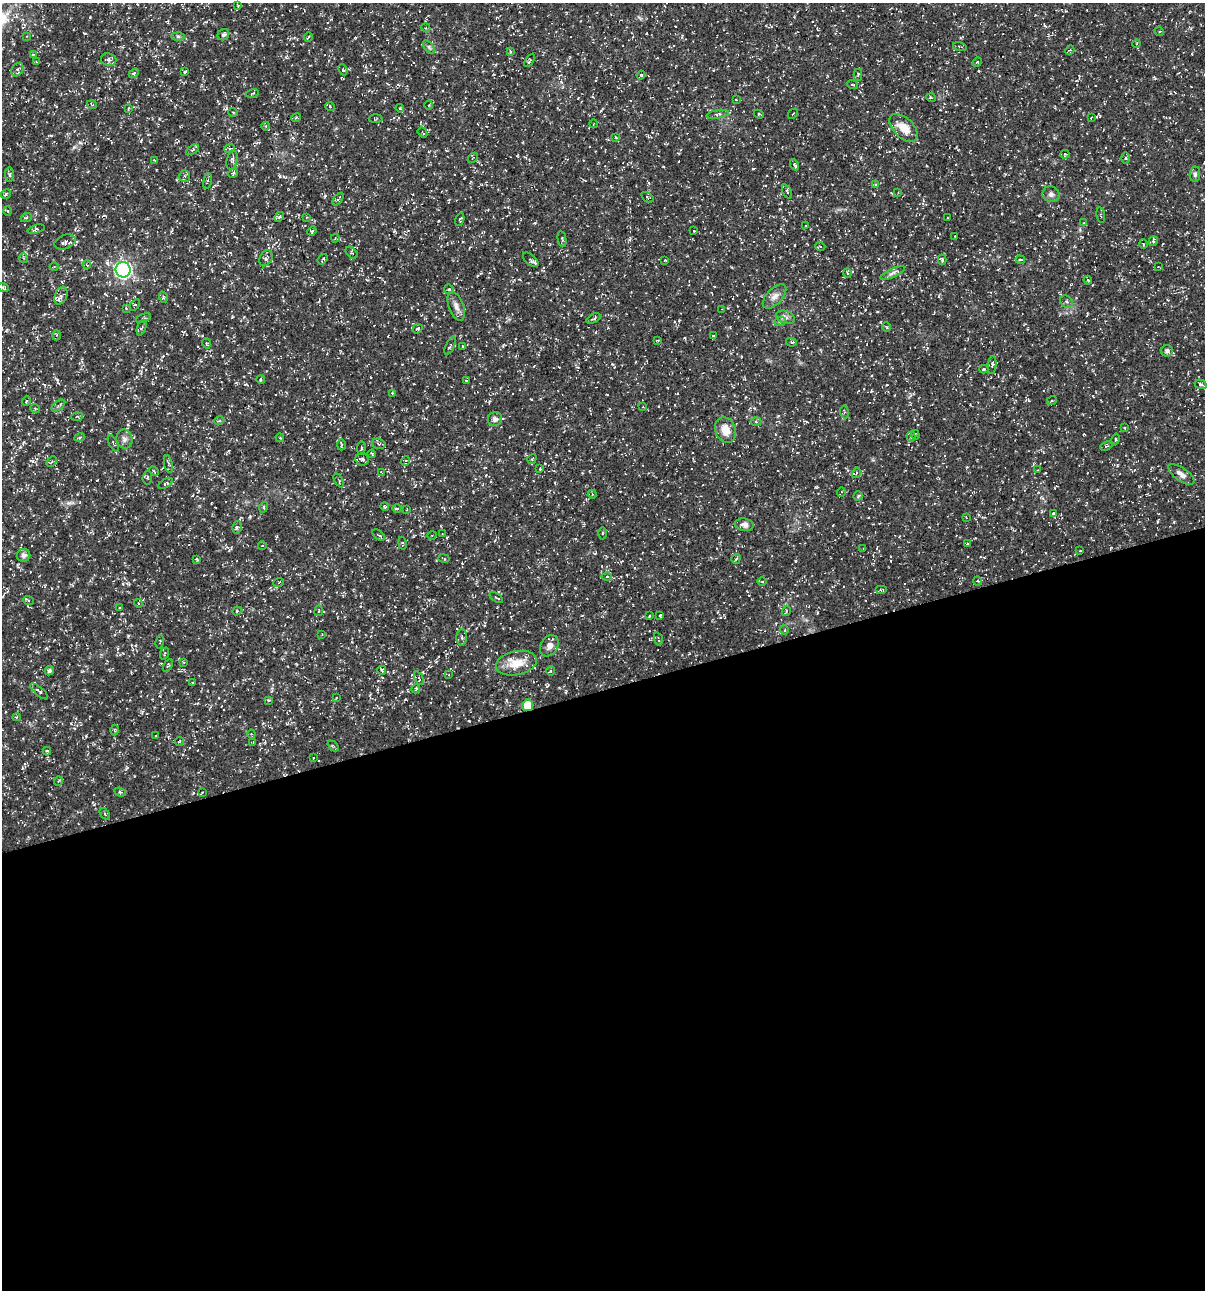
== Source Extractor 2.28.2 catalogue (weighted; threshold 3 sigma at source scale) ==
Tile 15 of 4 x 4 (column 3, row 4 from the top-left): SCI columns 2507-3709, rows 3-1290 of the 4958 x 5157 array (HDU 1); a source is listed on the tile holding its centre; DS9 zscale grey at full resolution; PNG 1207 x 1292 px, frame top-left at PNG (2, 3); each listed source drawn as its Kron ellipse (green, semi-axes under 4 px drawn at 4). Shown black and unused: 47% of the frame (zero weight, under 3 of 5 exposures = <1% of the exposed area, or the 3 px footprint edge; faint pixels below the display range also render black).
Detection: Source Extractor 2.28.2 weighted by HDU 2 'WHT'; one run over the whole footprint, this tile lists its part. Background 0.0172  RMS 0.002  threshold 0.00895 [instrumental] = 3 sigma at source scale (4.5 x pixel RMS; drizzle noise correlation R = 1.50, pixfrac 1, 0.0396/0.0396 arcsec/px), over >= 5 px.
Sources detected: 254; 14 cosmic-ray / hot-pixel residue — neither listed nor drawn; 1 inside a brighter listed object's ellipse — not listed separately; the other 239 listed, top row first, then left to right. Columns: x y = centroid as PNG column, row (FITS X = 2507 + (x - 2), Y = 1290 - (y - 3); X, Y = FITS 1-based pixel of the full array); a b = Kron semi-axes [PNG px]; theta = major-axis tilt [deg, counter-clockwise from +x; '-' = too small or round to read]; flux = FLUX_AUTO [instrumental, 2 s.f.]
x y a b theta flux
238 6 4 3 - 0.17
426 28 4 3 - 0.19
1159 31 5 3 - 0.2
223 35 6 5 - 0.38
27 36 4 2 - 0.15
178 36 6 4 -1 0.38
308 37 4 2 - 0.17
1136 44 4 3 - 0.18
429 47 8 4 -54 0.39
960 47 7 2 -15 0.21
1070 50 5 4 - 0.21
510 51 3 3 - 0.21
33 54 4 3 - 0.2
109 60 8 6 -9 0.59
529 60 7 4 58 0.3
36 62 4 4 - 0.24
977 62 5 4 - 0.27
17 70 7 5 55 0.44
343 70 6 3 -65 0.21
185 72 4 3 - 0.21
134 73 5 4 - 0.28
641 75 4 4 - 0.23
858 75 6 4 89 0.28
853 84 6 3 -20 0.24
252 93 6 2 14 0.17
931 98 5 3 - 0.22
736 100 3 3 - 0.15
92 105 5 3 - 0.18
429 105 4 3 - 0.14
330 107 5 3 - 0.16
400 108 4 3 - 0.21
128 109 3 2 - 0.17
233 112 5 3 - 0.17
718 114 11 3 10 0.43
759 114 5 4 - 0.25
793 114 6 2 45 0.14
296 118 5 3 - 0.23
1091 118 3 2 - 0.13
376 119 7 3 2 0.2
593 124 4 3 - 0.15
266 126 4 3 - 0.18
904 128 17 10 -45 3
422 132 5 3 - 0.23
615 137 4 2 - 0.14
230 148 5 3 - 0.23
192 150 7 3 32 0.31
1065 154 4 3 - 0.18
473 158 6 2 45 0.15
1125 158 6 4 90 0.34
154 160 3 2 - 0.14
232 160 9 5 74 0.51
794 165 6 3 -61 0.4
233 173 5 4 - 0.31
1195 174 7 5 82 0.45
9 175 7 4 -85 0.36
185 176 6 5 - 0.35
207 181 8 3 77 0.26
876 185 4 3 - 0.27
787 192 7 3 -63 0.23
898 193 4 3 - 0.19
6 194 5 4 - 0.33
1051 194 8 7 - 0.65
647 197 7 3 -35 0.21
338 199 7 4 51 0.35
8 211 5 3 - 0.2
1101 215 8 2 -80 0.21
279 217 5 4 - 0.29
306 217 3 2 - 0.13
26 218 6 3 19 0.23
948 218 3 2 - 0.12
460 220 6 3 69 0.24
1084 223 4 4 - 0.19
806 226 4 3 - 0.13
36 229 9 4 18 0.34
312 231 5 4 - 0.24
694 231 3 2 - 0.12
955 236 2 2 - 0.13
335 238 4 3 - 0.19
562 239 8 3 -80 0.26
1153 241 5 4 - 0.33
65 242 11 7 21 0.71
1143 244 5 3 - 0.18
820 246 5 3 - 0.19
352 253 7 5 -46 0.32
24 258 5 3 - 0.2
266 258 8 6 63 0.49
323 259 6 3 53 0.23
1020 259 5 3 - 0.23
531 260 9 5 -42 0.51
665 260 3 3 - 0.14
942 260 5 3 - 0.34
87 265 4 3 - 0.17
54 267 4 3 - 0.15
1158 267 4 3 - 0.13
123 270 7 7 - 53
848 273 5 3 - 0.18
893 273 13 4 24 0.65
1088 280 4 3 - 0.21
3 287 6 3 -19 0.26
449 289 5 4 - 0.35
61 296 9 6 67 0.69
774 296 15 8 47 1.3
163 297 5 3 - 0.2
1066 302 7 5 -43 0.42
135 305 6 4 57 0.26
456 306 15 7 -70 1.1
126 308 4 3 - 0.16
721 310 3 2 - 0.13
785 317 10 6 -19 0.69
143 318 8 4 21 0.28
593 318 8 3 27 0.34
780 322 6 4 18 0.34
886 327 5 3 - 0.15
142 328 8 2 69 0.23
417 329 5 4 - 0.3
56 335 5 3 - 0.27
713 335 3 2 - 0.12
658 341 3 3 - 0.17
791 342 5 4 - 0.21
206 343 5 4 - 0.23
450 346 10 3 66 0.29
463 346 3 2 - 0.12
1167 351 6 5 - 0.66
992 365 9 4 84 0.48
984 369 4 3 - 0.27
261 379 4 3 - 0.25
466 381 3 2 - 0.13
1200 384 6 4 -19 0.35
392 393 2 2 - 0.14
1052 400 5 3 - 0.21
26 401 5 3 - 0.18
58 406 8 4 37 0.4
643 407 3 2 - 0.14
35 408 5 3 - 0.2
844 412 6 3 -82 0.27
77 417 6 3 3 0.22
495 419 7 7 - 0.85
219 421 5 3 - 0.25
756 422 5 3 - 0.24
1125 428 4 3 - 0.18
725 430 13 10 -71 2.3
915 435 5 3 - 0.24
80 437 5 3 - 0.24
911 437 5 4 - 0.34
280 438 4 3 - 0.18
124 439 9 8 - 0.86
1116 439 5 4 - 0.25
113 443 9 3 -62 0.24
379 444 7 5 -17 0.37
341 445 6 3 89 0.21
1106 446 6 4 24 0.28
361 448 6 3 83 0.33
372 454 4 3 - 0.19
362 459 6 6 - 0.45
532 459 5 3 - 0.19
405 461 5 3 - 0.2
52 462 6 4 47 0.31
168 464 9 3 -78 0.41
540 469 3 3 - 0.16
1037 470 3 3 - 0.14
154 471 5 3 - 0.24
381 472 4 3 - 0.16
856 473 5 3 - 0.18
1181 474 15 6 -35 1.2
147 478 7 4 85 0.33
339 480 8 3 -60 0.29
165 483 8 4 31 0.3
841 492 5 3 - 0.18
592 494 5 4 - 0.23
858 496 4 4 - 0.27
264 507 5 3 - 0.2
385 507 4 3 - 0.27
397 509 5 3 - 0.23
406 510 3 2 - 0.15
1053 513 4 3 - 0.32
966 517 3 3 - 0.16
744 525 10 6 -8 0.81
237 527 6 5 - 0.42
602 533 6 3 -89 0.25
442 534 2 2 - 0.11
378 535 7 2 -39 0.2
432 535 4 3 - 0.16
402 543 6 3 -78 0.25
967 544 4 2 - 0.14
262 546 4 3 - 0.12
863 549 3 2 - 0.13
1080 551 3 2 - 0.13
24 555 7 6 - 0.86
444 558 6 2 -14 0.17
197 559 4 3 - 0.21
736 559 5 3 - 0.25
607 577 5 3 - 0.21
762 581 4 3 - 0.22
978 581 4 4 - 0.24
279 582 5 3 - 0.23
882 590 6 2 0 0.22
496 598 7 2 -36 0.2
29 601 5 3 - 0.21
138 603 4 3 - 0.21
119 608 3 2 - 0.15
237 611 4 4 - 0.24
319 611 5 3 - 0.18
786 611 5 3 - 0.2
660 615 3 3 - 0.24
649 616 4 2 - 0.14
784 630 5 3 - 0.16
322 634 2 2 - 0.11
462 637 8 5 88 0.5
658 639 7 3 -72 0.28
160 642 6 2 78 0.2
549 646 11 8 59 1.2
164 653 6 2 68 0.17
184 662 3 3 - 0.16
516 663 20 12 11 3.4
168 666 7 3 59 0.21
382 670 4 3 - 0.36
49 671 5 4 - 0.42
551 671 5 4 - 0.24
449 675 4 3 - 0.14
419 678 7 3 -66 0.25
192 683 4 3 - 0.18
416 689 4 3 - 0.24
39 691 11 3 -41 0.38
336 698 4 2 - 0.14
268 700 4 4 - 0.24
528 705 5 5 - 5.6
17 717 4 4 - 0.33
114 730 5 3 - 0.22
251 734 4 4 - 0.2
155 736 3 2 - 0.19
179 741 5 3 - 0.17
253 742 3 3 - 0.16
333 746 6 4 -42 0.25
47 751 4 3 - 0.26
313 758 3 2 - 0.12
58 781 5 3 - 0.17
120 792 6 3 -23 0.24
202 792 3 2 - 0.16
105 814 7 3 -54 0.26
Overlapping masked pixels (flux is a lower limit): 1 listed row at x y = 528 705
Isophote crosses this tile's border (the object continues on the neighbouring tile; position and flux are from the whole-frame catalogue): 1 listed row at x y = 1195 174
Unlisted compact peaks at least as high as the median listed source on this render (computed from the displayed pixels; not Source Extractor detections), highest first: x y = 69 503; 90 17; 74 147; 795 561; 32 461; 531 399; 57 380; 280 176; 753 169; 84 33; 778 416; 86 736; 547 686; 232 317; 612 364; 127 768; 94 804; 226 108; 141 141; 815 487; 24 442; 629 240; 250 516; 464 178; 211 322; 684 338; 128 635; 46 648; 308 205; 517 156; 270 550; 873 460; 1155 78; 71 723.